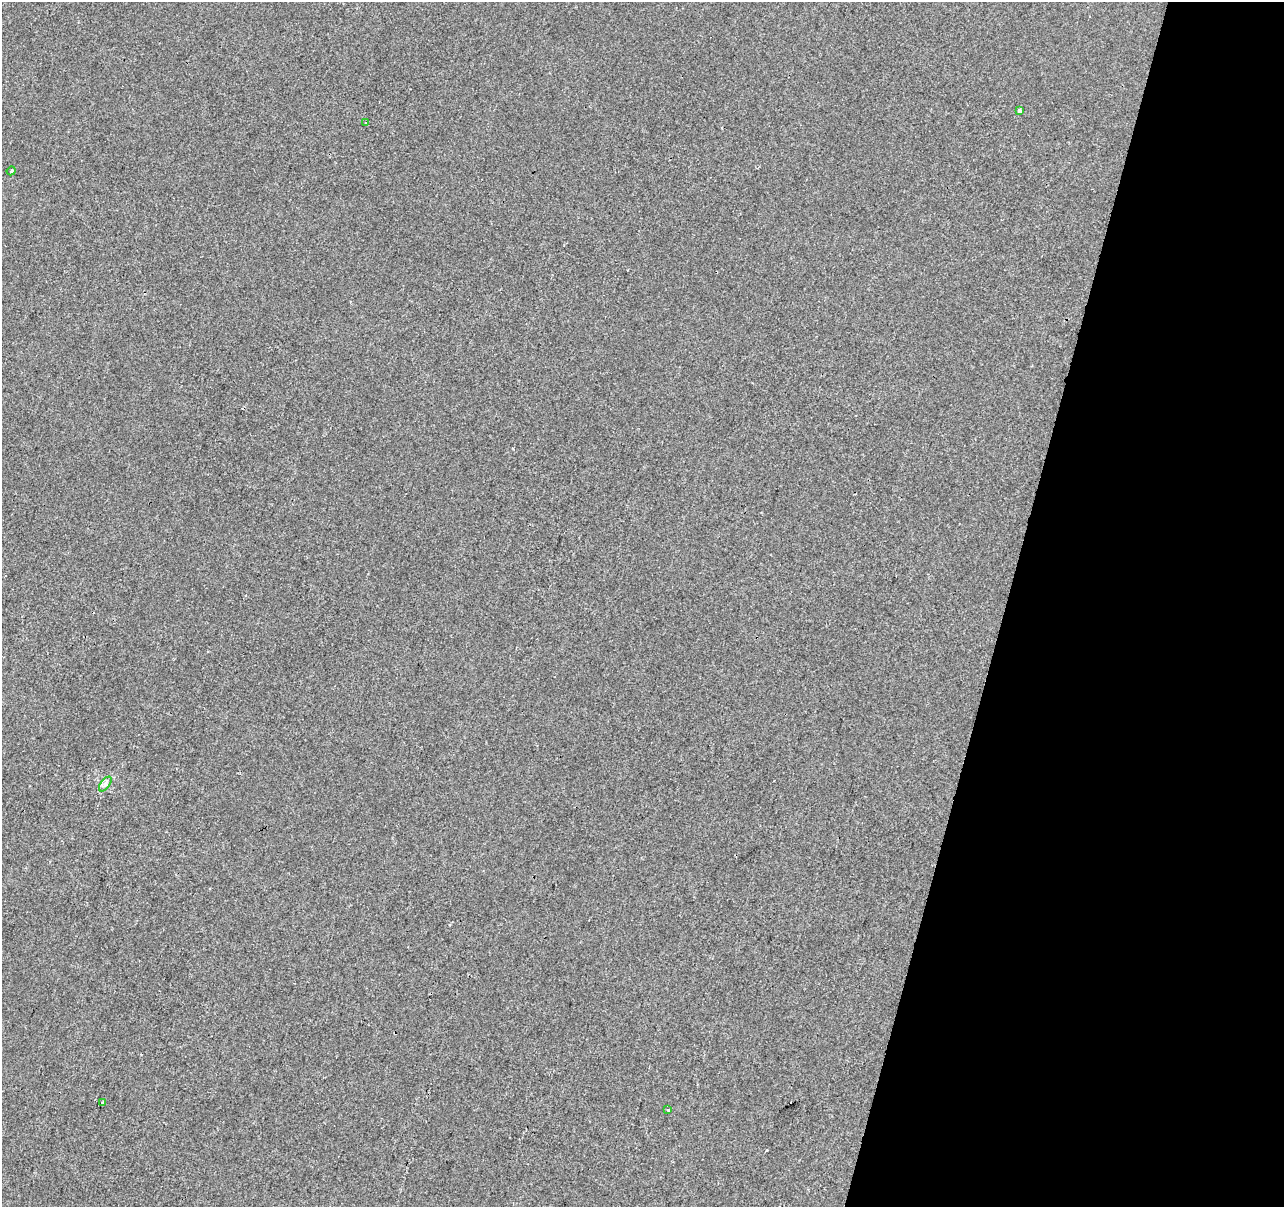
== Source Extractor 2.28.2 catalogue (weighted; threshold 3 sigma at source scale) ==
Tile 8 of 4 x 4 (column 4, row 2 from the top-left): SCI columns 3847-5128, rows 2629-3833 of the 5136 x 5319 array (HDU 1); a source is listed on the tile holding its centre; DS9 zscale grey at full resolution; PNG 1286 x 1209 px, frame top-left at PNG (2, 2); each listed source drawn as its Kron ellipse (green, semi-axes under 4 px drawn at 4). Shown black and unused: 22% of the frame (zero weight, under 2 of 3 exposures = <1% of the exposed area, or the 3 px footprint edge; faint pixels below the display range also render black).
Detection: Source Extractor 2.28.2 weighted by HDU 2 'WHT'; one run over the whole footprint, this tile lists its part. Background 3.32e-04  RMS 0.0042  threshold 0.0188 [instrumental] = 3 sigma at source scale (4.5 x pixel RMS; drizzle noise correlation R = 1.50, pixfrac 1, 0.0396/0.0396 arcsec/px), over >= 5 px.
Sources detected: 7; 1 cosmic-ray / hot-pixel residue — neither listed nor drawn; the other 6 listed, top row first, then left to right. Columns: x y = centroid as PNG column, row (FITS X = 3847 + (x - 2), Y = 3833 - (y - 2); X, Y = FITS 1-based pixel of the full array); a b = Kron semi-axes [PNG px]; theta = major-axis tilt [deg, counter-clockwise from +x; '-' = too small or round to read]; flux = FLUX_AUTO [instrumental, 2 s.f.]
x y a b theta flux
1019 110 4 3 - 2.7
366 123 3 2 - 0.7
11 171 4 3 - 0.5
105 784 8 4 53 1.3
102 1102 4 4 - 0.97
668 1110 4 3 - 1.1